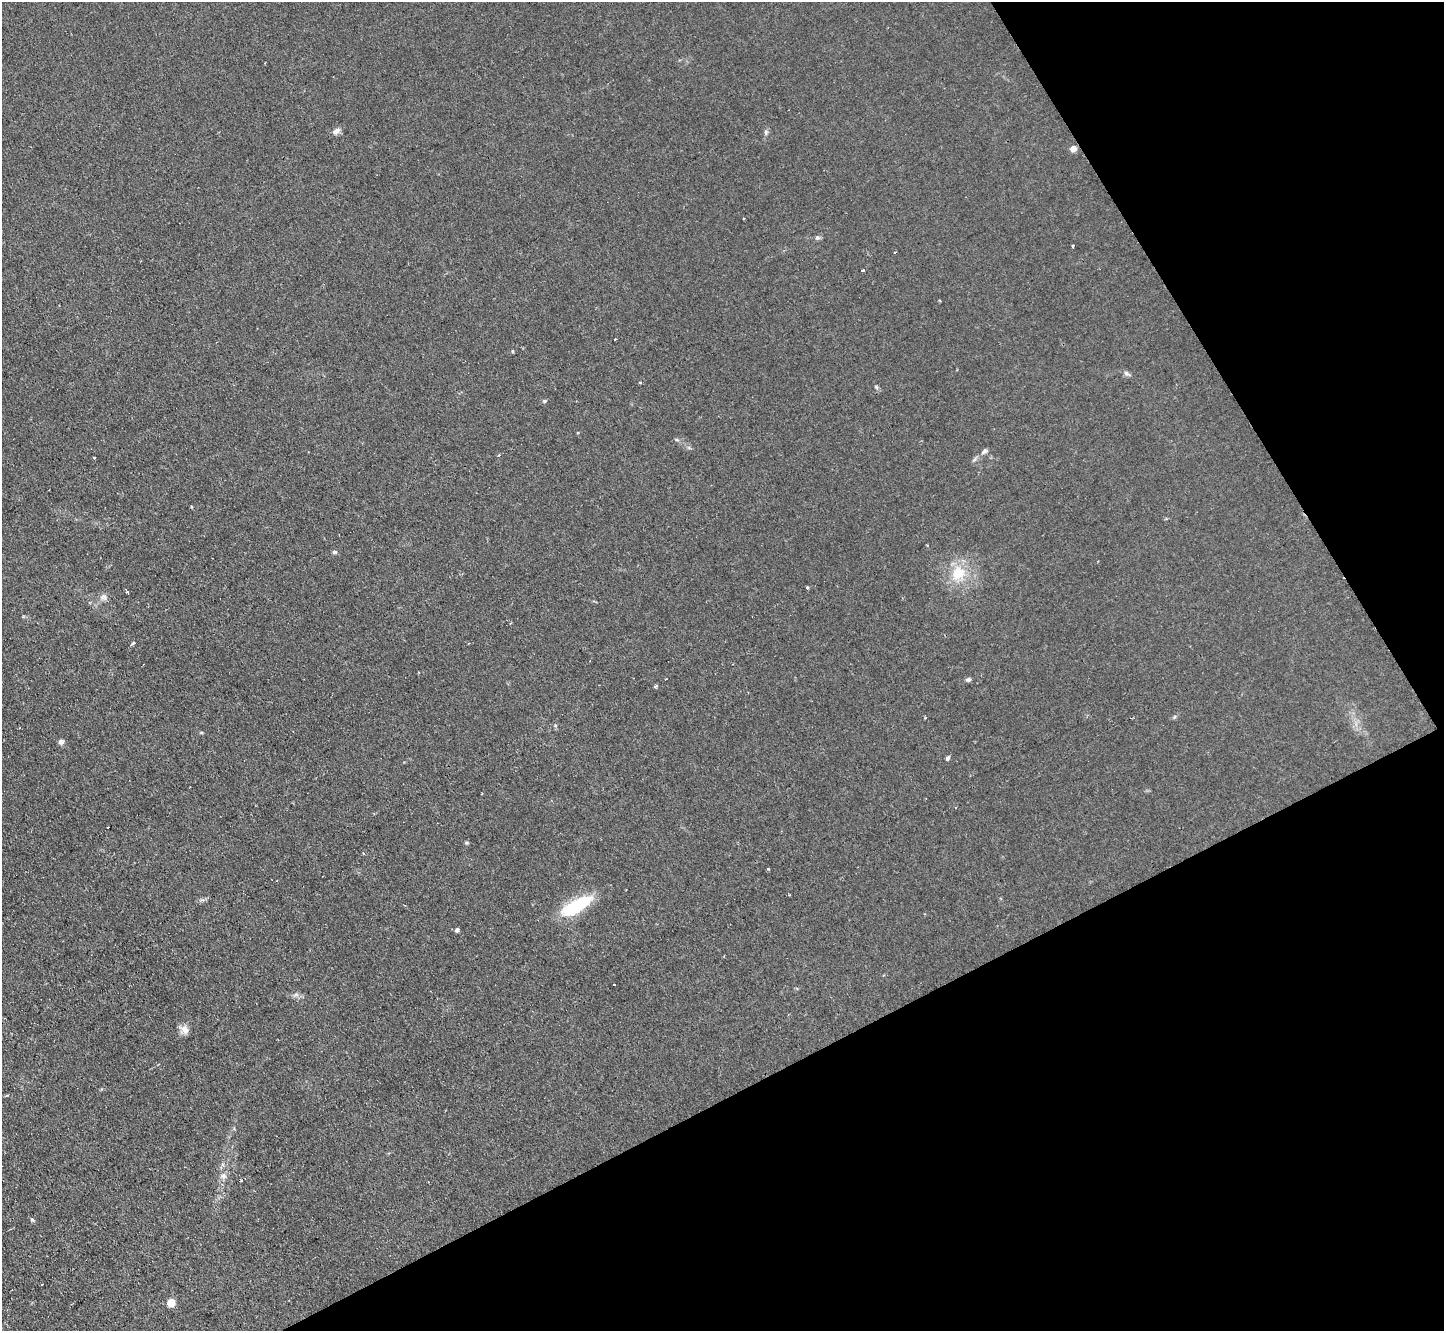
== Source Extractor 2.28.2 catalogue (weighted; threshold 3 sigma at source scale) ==
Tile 12 of 4 x 4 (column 4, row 3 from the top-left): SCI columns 4326-5767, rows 1479-2807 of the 5767 x 5753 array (HDU 1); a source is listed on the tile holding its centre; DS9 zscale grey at full resolution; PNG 1446 x 1333 px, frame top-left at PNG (2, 2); no overlay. Shown black and unused: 27% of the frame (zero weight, under 2 of 3 exposures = <1% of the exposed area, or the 3 px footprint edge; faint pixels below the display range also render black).
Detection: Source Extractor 2.28.2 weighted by HDU 2 'WHT'; one run over the whole footprint, this tile lists its part. Background 0.0803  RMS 0.0071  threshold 0.032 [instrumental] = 3 sigma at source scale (4.5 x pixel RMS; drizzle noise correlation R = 1.50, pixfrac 1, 0.05/0.05 arcsec/px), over >= 5 px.
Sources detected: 46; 5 cosmic-ray / hot-pixel residue — not listed; the other 41 listed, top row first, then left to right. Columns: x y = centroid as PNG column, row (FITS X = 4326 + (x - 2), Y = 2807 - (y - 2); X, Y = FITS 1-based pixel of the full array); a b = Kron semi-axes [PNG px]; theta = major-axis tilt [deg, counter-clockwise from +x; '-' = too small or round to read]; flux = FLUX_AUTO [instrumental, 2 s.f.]
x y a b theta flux
336 131 10 7 36 3.5
766 132 8 5 77 1.7
1073 149 6 6 - 4.6
817 238 7 6 - 1.7
1073 245 3 3 - 0.9
862 270 3 3 - 9.3
615 339 3 2 - 1.6
512 351 5 3 - 0.65
1127 373 12 5 -27 2.1
876 387 6 4 -47 1.1
544 401 5 5 - 1.1
677 440 6 4 -18 0.97
984 451 9 6 47 2
498 455 4 3 - 1.4
94 458 3 3 - 0.75
975 459 9 4 36 1.6
334 552 6 5 - 1.4
958 573 20 18 55 21
807 588 3 3 - 2.4
127 591 3 3 - 5.8
104 597 11 9 -6 3.2
133 644 4 3 - 4.9
666 679 3 2 - 0.8
968 679 6 5 - 1.9
655 686 5 4 - 1.2
1174 717 6 3 71 0.93
61 742 6 6 - 2.6
948 758 6 4 59 1.5
481 794 3 2 - 0.6
107 827 3 2 - 0.79
466 843 6 4 -19 0.9
768 869 3 3 - 0.7
576 906 44 15 30 34
457 930 4 4 - 2.1
296 994 7 4 0 1.7
185 1030 13 9 -41 4.8
234 1128 5 3 - 0.83
223 1176 9 8 - 3.2
32 1220 6 4 -44 1.3
42 1284 3 2 - 0.98
171 1302 5 5 - 18